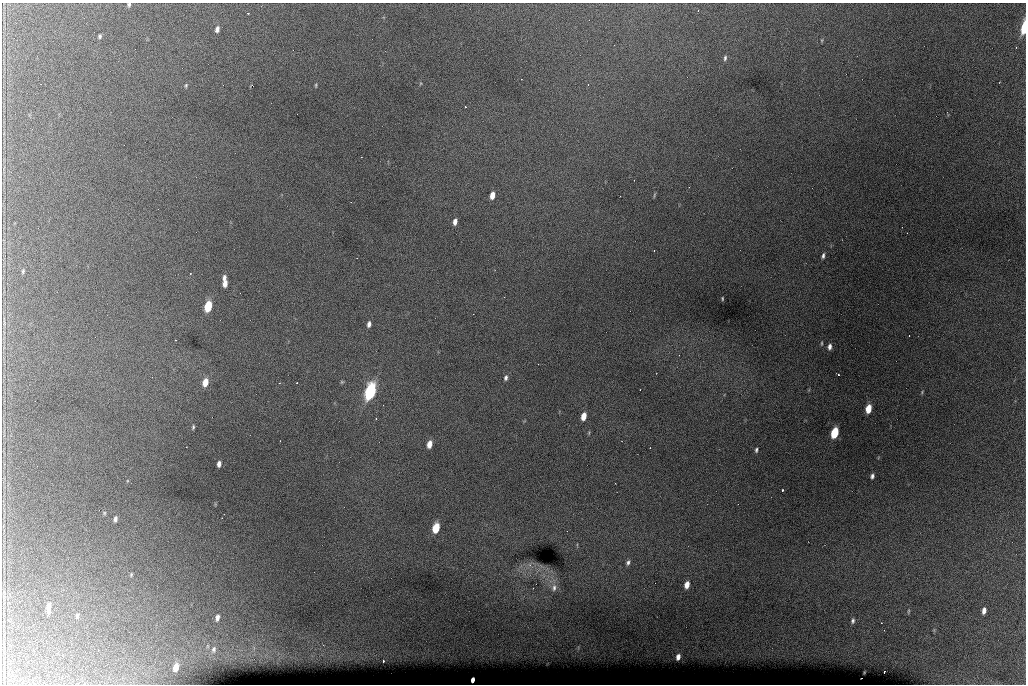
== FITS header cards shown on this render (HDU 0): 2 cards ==
NAXIS1  =                 1024 /fastest changing axis
NAXIS2  =                  682 /next to fastest changing axis

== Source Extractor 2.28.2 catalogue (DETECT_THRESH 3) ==
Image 1024 x 682 px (HDU 0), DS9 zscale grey, 1 PNG px = 1 image px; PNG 1028 x 686 px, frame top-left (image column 1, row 682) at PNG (2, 3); no overlay
Background 5140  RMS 47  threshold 140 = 3 sigma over >= 5 px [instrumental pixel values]
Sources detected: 62; all 62 listed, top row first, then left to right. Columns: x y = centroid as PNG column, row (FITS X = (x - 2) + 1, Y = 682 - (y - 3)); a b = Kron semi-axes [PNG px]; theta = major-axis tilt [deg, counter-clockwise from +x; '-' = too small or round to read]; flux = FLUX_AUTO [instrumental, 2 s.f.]
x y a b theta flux
129 5 5 4 - 5700
698 10 2 2 - 2000
248 13 3 2 - 2000
1024 27 9 3 83 140000
217 29 6 4 78 13000
100 36 5 3 - 5400
822 40 6 4 72 3400
725 58 7 4 81 6900
186 85 5 4 - 3900
316 85 6 3 -83 3300
465 106 3 2 - 2000
492 195 6 4 79 28000
654 195 7 2 75 3400
455 222 6 4 78 16000
654 251 2 2 - 2400
823 256 6 4 79 7700
23 271 6 4 80 4900
224 278 6 4 82 11000
225 283 7 4 83 22000
722 298 4 2 - 2900
208 306 7 5 77 140000
369 324 6 4 77 12000
175 340 3 2 - 4900
821 343 5 2 - 3300
830 347 6 4 81 11000
838 375 2 2 - 2600
506 378 6 5 - 8300
205 382 7 5 75 42000
342 382 5 4 - 3700
370 392 9 5 74 750000
922 392 5 3 - 2800
868 409 7 4 79 51000
584 416 7 4 78 36000
193 427 5 3 - 4300
589 433 5 3 - 3200
834 433 7 5 77 150000
429 444 6 4 78 30000
756 450 5 3 - 5800
219 464 5 4 - 14000
872 476 5 4 - 8000
782 490 3 3 - 6900
104 513 5 5 - 3700
115 519 6 4 83 8600
436 528 7 5 77 110000
628 562 7 5 63 8900
131 575 5 4 - 3500
687 585 7 4 78 28000
554 588 11 8 81 17000
49 608 14 5 89 20000
908 611 6 3 81 3300
984 611 6 4 79 16000
77 616 7 4 81 6200
217 618 7 4 77 12000
853 621 6 4 78 7000
881 623 2 2 - 1800
214 649 9 6 83 9800
98 650 2 2 - 1600
678 657 5 4 - 14000
383 661 3 2 - 5100
176 667 6 4 73 35000
884 672 3 2 - 1900
473 680 4 3 - 12000
At the frame edge (FLAGS 8, measured only in part): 2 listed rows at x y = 129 5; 1024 27

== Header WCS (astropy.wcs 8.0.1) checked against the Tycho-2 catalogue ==
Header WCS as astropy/WCSLIB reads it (CRVAL/CRPIX/CD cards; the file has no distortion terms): RA---TAN/DEC--TAN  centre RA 07:06:06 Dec +31:10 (106.53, +31.16 deg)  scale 1.43 arcsec/px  FOV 24.5' x 16.3'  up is -93 deg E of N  parity flipped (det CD > 0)
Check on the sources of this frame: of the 60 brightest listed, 9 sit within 2.1 arcsec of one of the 16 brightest Tycho-2 stars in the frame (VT <= 12.35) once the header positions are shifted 0.61 arcsec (0.48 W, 0.38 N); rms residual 0.92 arcsec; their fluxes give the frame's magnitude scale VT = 23.38 - 2.5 log10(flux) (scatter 0.20 mag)
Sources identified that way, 9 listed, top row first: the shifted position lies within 2.1 arcsec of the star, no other Tycho-2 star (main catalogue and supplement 1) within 4.2 arcsec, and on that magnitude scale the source's flux lands within +1.5 / -3 mag of the star's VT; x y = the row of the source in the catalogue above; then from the Tycho-2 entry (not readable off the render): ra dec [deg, ICRS J2000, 3 dp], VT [Tycho-2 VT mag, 2 dp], TYC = Tycho-2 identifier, HIP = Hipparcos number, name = IAU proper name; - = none
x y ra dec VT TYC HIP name
492 195 106.458 +31.151 12.35 2438-728-1 - -
208 306 106.516 +31.041 10.39 2438-398-1 - -
205 382 106.551 +31.041 11.84 2438-663-1 - -
370 392 106.552 +31.106 9.20 2438-180-1 - -
868 409 106.550 +31.305 11.61 2438-184-1 - -
584 416 106.559 +31.192 11.79 2438-1039-1 - -
834 433 106.562 +31.292 10.01 2438-106-1 - -
436 528 106.614 +31.135 11.36 2438-550-1 - -
473 680 106.684 +31.152 11.76 2438-931-1 - -